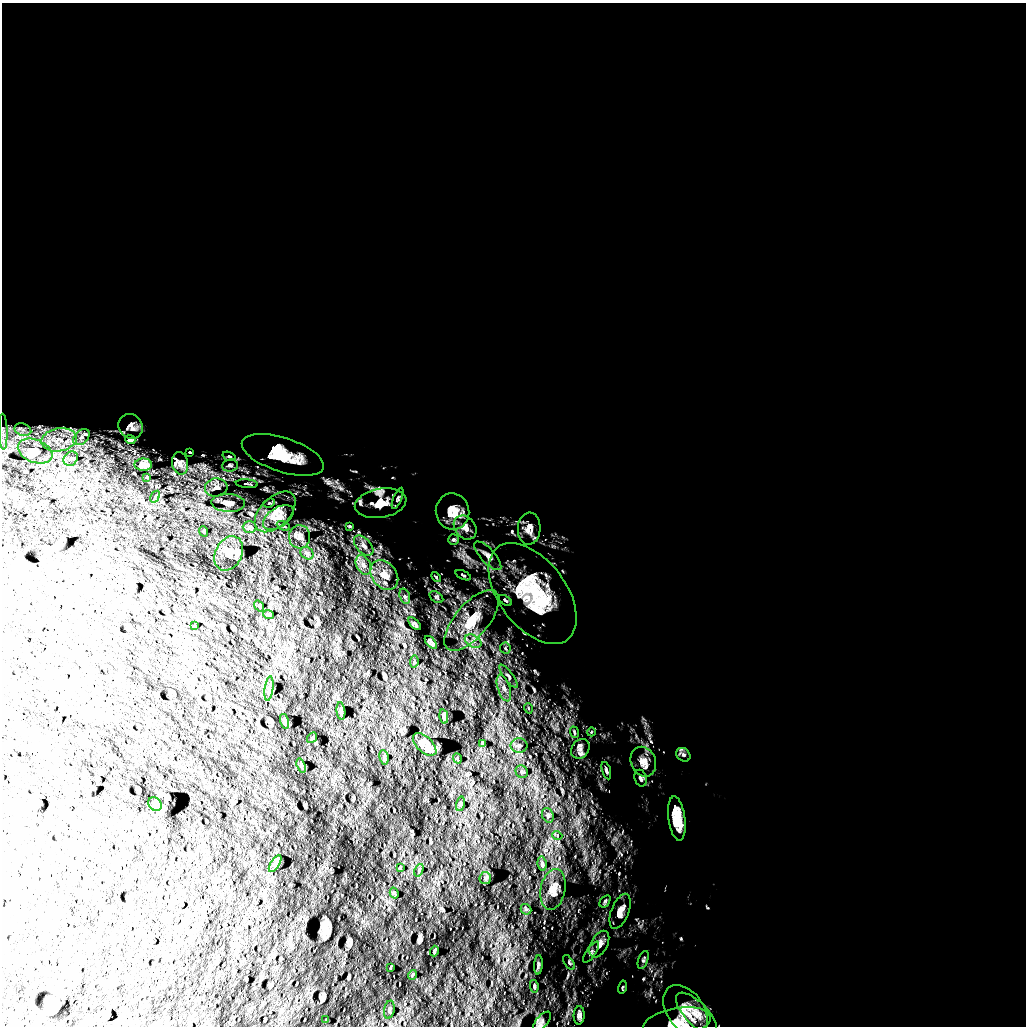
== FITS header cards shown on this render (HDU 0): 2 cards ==
NAXIS1  =                 1024 /
NAXIS2  =                 1024 /

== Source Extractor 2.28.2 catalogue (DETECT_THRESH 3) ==
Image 1024 x 1024 px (HDU 0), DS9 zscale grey, 1 PNG px = 1 image px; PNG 1028 x 1028 px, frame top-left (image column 1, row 1024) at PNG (2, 3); each listed source drawn as its Kron ellipse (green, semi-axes under 4 px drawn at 4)
Background 5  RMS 710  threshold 2140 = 3 sigma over >= 5 px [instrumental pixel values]
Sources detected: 108; all 108 listed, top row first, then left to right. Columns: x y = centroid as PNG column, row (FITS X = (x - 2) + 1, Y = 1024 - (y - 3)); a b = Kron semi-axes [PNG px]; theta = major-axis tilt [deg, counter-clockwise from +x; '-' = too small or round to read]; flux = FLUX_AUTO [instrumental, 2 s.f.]
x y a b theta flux
130 426 13 11 -44 2.8e+05
23 430 8 6 -17 1.7e+05
3 432 18 3 -88 1.6e+05
81 437 9 6 43 2.0e+05
59 440 18 11 11 8.2e+05
130 440 5 4 - 9.4e+04
35 451 18 11 -22 6.2e+05
190 452 3 2 - 3.7e+04
283 455 43 17 -18 1.9e+06
229 456 7 4 -21 7.0e+04
71 459 8 6 47 1.5e+05
180 463 11 8 -79 2.2e+05
143 465 9 6 0 2.9e+05
230 465 8 6 6 1.3e+05
147 477 3 2 - 4.4e+04
247 484 11 3 -4 7.8e+04
216 487 11 9 6 2.7e+05
155 497 6 2 57 4.6e+04
397 498 11 4 68 9.8e+04
228 503 17 9 -3 3.2e+05
269 503 6 4 23 5.2e+04
381 503 26 14 10 9.0e+05
275 512 25 14 44 8.0e+05
453 512 18 16 -79 8.1e+05
278 517 17 9 33 4.4e+05
283 526 7 4 -25 6.7e+04
350 526 4 3 - 4.7e+04
249 527 7 6 - 1.1e+05
465 527 13 10 -50 3.7e+05
529 529 16 11 86 4.3e+05
203 531 5 3 - 4.0e+04
300 537 11 10 - 2.9e+05
453 539 5 5 - 8.5e+04
364 546 12 7 -48 2.3e+05
229 553 18 13 63 4.1e+05
307 553 7 5 -42 1.2e+05
488 556 18 7 -47 2.6e+05
363 565 10 7 -64 2.4e+05
384 575 16 12 -51 6.0e+05
463 575 8 3 -25 6.2e+04
436 577 6 3 -46 5.0e+04
533 593 58 33 -53 4.5e+06
405 596 8 5 -71 1.1e+05
436 597 8 5 -35 8.7e+04
505 600 7 4 -35 7.7e+04
259 606 6 3 -53 4.2e+04
268 615 5 2 - 4.1e+04
472 620 37 16 50 1.8e+06
415 624 8 3 -46 8.5e+04
195 626 3 2 - 3.6e+04
473 641 9 6 -29 2.2e+05
431 642 8 4 -47 1.5e+05
505 648 6 5 - 9.0e+04
414 662 6 4 80 6.1e+04
508 676 14 4 -54 1.6e+05
504 688 14 6 -72 2.7e+05
269 689 12 4 82 1.1e+05
528 708 5 3 - 4.2e+04
341 711 9 3 -82 9.3e+04
444 716 7 3 -79 1.0e+05
284 721 7 3 -76 1.0e+05
574 732 6 3 -72 5.0e+04
591 732 4 3 - 3.3e+04
312 738 6 3 53 5.6e+04
425 744 14 8 -43 4.5e+05
482 744 4 3 - 6.9e+04
519 745 8 7 - 1.5e+05
580 749 10 8 54 2.5e+05
683 755 7 6 - 1.1e+05
384 757 7 4 -79 8.7e+04
457 759 5 2 - 3.3e+04
643 762 15 12 -67 4.7e+05
301 765 7 3 -73 7.4e+04
606 771 9 4 -73 9.8e+04
522 772 6 5 - 9.5e+04
641 778 8 6 -76 1.2e+05
155 804 7 6 - 2.0e+05
460 804 7 4 78 8.1e+04
548 815 7 5 -70 1.1e+05
677 818 22 8 -82 9.6e+05
557 835 5 3 - 4.4e+04
275 864 9 4 58 1.7e+05
542 864 7 4 -82 8.4e+04
400 868 3 2 - 4.5e+04
419 870 6 4 66 6.4e+04
485 878 6 5 - 8.6e+04
553 889 21 12 79 5.3e+05
394 893 5 4 - 6.2e+04
605 901 7 4 55 7.3e+04
526 909 6 4 -42 6.9e+04
620 911 18 9 69 4.3e+05
599 944 14 8 61 3.3e+05
434 951 5 3 - 7.3e+04
591 952 12 5 55 1.1e+05
643 960 9 5 69 9.4e+04
569 962 8 4 -57 7.4e+04
538 965 9 4 85 8.1e+04
391 968 4 2 - 4.3e+04
412 975 5 3 - 4.1e+04
534 986 6 4 -81 7.4e+04
622 987 6 2 76 4.5e+04
389 1010 9 5 78 1.0e+05
685 1010 28 18 -54 9.2e+05
696 1014 27 11 -46 6.7e+05
579 1015 9 5 87 1.7e+05
326 1020 3 2 - 4.6e+04
542 1021 11 5 48 1.4e+05
677 1023 34 14 10 9.4e+05
At the frame edge (FLAGS 8, measured only in part): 1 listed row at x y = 677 1023